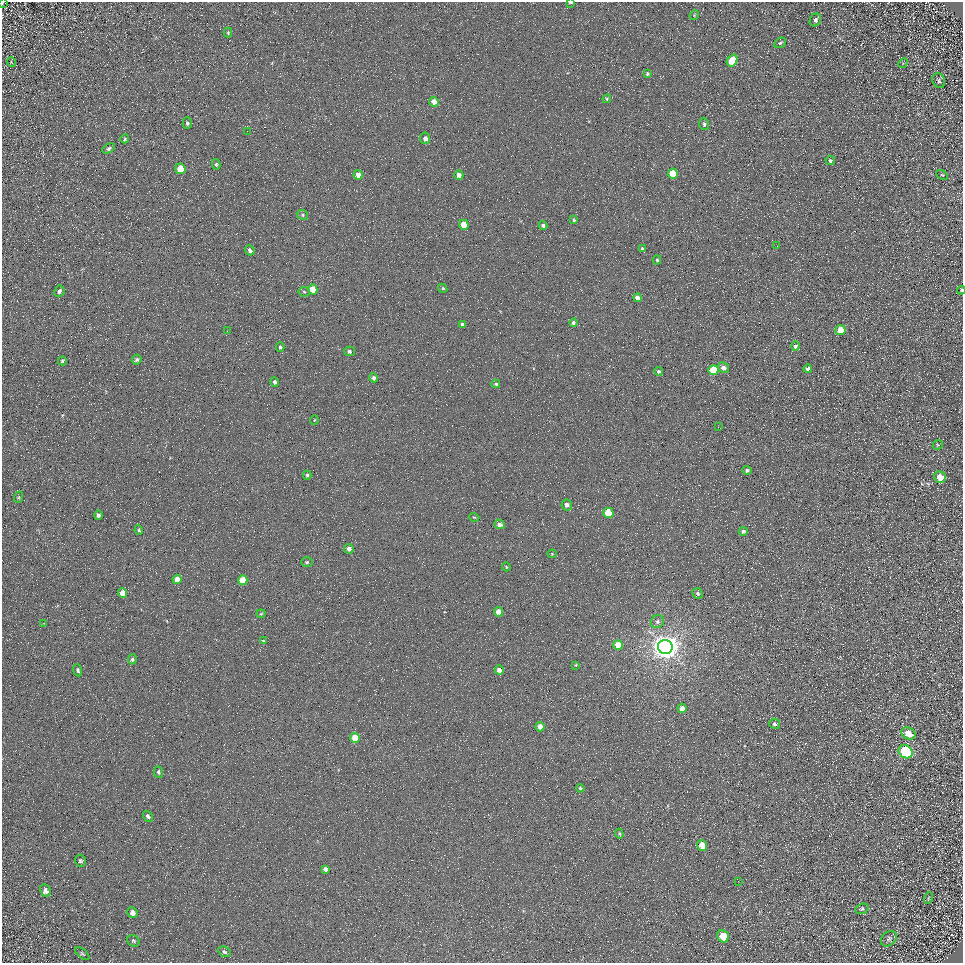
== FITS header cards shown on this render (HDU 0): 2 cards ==
NAXIS1  =                  961
NAXIS2  =                  961

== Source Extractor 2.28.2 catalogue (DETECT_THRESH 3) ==
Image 961 x 961 px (HDU 0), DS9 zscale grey, 1 PNG px = 1 image px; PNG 965 x 965 px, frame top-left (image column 1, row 961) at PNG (2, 2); each listed source drawn as its Kron ellipse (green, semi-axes under 4 px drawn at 4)
Background 5.08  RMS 8.6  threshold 25.8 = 3 sigma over >= 5 px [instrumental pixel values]
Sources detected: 112; all 112 listed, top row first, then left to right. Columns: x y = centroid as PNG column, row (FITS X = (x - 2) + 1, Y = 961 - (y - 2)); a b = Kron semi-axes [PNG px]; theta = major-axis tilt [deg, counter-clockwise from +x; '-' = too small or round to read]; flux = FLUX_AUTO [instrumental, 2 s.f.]
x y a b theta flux
570 2 3 2 - 810
2 3 3 2 - 290
694 15 5 4 - 570
815 20 7 5 60 2100
228 33 5 4 - 690
780 43 6 5 - 1100
732 61 6 5 - 15000
11 62 5 3 - 440
903 63 5 4 - 690
647 74 4 3 - 960
939 80 8 6 -61 1500
607 99 4 4 - 660
434 102 5 4 - 5100
187 123 6 4 -90 1300
704 124 6 4 -73 1100
247 131 2 2 - 270
425 138 5 5 - 2800
125 139 4 4 - 710
109 148 7 4 30 1400
830 160 5 4 - 920
216 164 5 4 - 960
180 169 5 5 - 12000
673 174 5 5 - 16000
358 175 4 4 - 4300
459 175 5 4 - 2800
942 175 6 4 -27 770
302 215 6 5 - 980
574 220 4 4 - 760
464 225 5 4 - 11000
543 225 4 3 - 1700
777 246 2 2 - 260
642 248 4 3 - 980
250 250 5 4 - 1600
657 260 4 4 - 730
443 288 5 4 - 840
313 289 5 4 - 7600
961 290 4 3 - 790
59 291 6 5 - 2200
304 292 5 5 - 900
637 298 4 4 - 3100
573 322 4 4 - 1200
462 324 4 3 - 1400
840 330 5 5 - 11000
227 331 2 2 - 340
795 346 5 4 - 1500
280 347 5 4 - 940
349 351 5 5 - 1400
137 360 5 4 - 1100
62 361 4 3 - 880
723 368 6 5 - 3000
808 369 4 4 - 2000
713 370 5 5 - 22000
659 371 4 4 - 1200
374 378 4 4 - 1600
275 382 4 4 - 1400
496 384 4 3 - 910
314 420 5 3 - 460
718 427 2 2 - 280
938 445 5 4 - 670
747 470 4 4 - 1600
307 475 4 4 - 890
940 477 6 5 - 7900
19 497 6 4 71 730
567 505 5 5 - 2200
608 513 5 5 - 18000
98 515 5 4 - 1400
474 517 5 3 - 560
499 524 5 4 - 2800
139 530 5 4 - 820
743 531 4 4 - 1500
349 549 5 5 - 2500
552 554 4 4 - 580
307 562 6 5 - 980
506 567 4 3 - 600
177 579 4 4 - 5000
243 580 5 4 - 14000
122 593 5 4 - 6800
698 593 5 5 - 1300
498 612 4 4 - 5300
261 614 4 4 - 590
657 622 7 6 - 1600
44 623 4 3 - 710
263 641 3 3 - 820
618 645 5 4 - 11000
665 647 7 7 - 830000
132 659 5 4 - 1100
576 665 3 3 - 470
78 670 6 4 -69 1200
499 670 4 4 - 3600
682 708 5 4 - 3600
774 724 5 5 - 1300
540 727 5 4 - 4400
908 733 7 5 -27 8400
355 738 5 4 - 13000
905 752 7 6 - 71000
158 772 6 4 -81 980
580 788 4 4 - 860
148 816 6 4 -55 1800
619 834 5 4 - 770
702 845 5 5 - 7200
80 861 6 5 - 1100
325 869 4 4 - 1900
738 881 2 2 - 360
45 890 6 5 - 2600
928 898 6 3 71 630
862 909 7 5 20 830
132 913 5 5 - 2800
723 936 6 5 - 12000
889 939 9 6 40 1700
133 941 6 5 - 930
224 952 6 5 - 1300
82 954 8 4 -41 790
At the frame edge (FLAGS 8, measured only in part): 3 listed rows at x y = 570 2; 2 3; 961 290